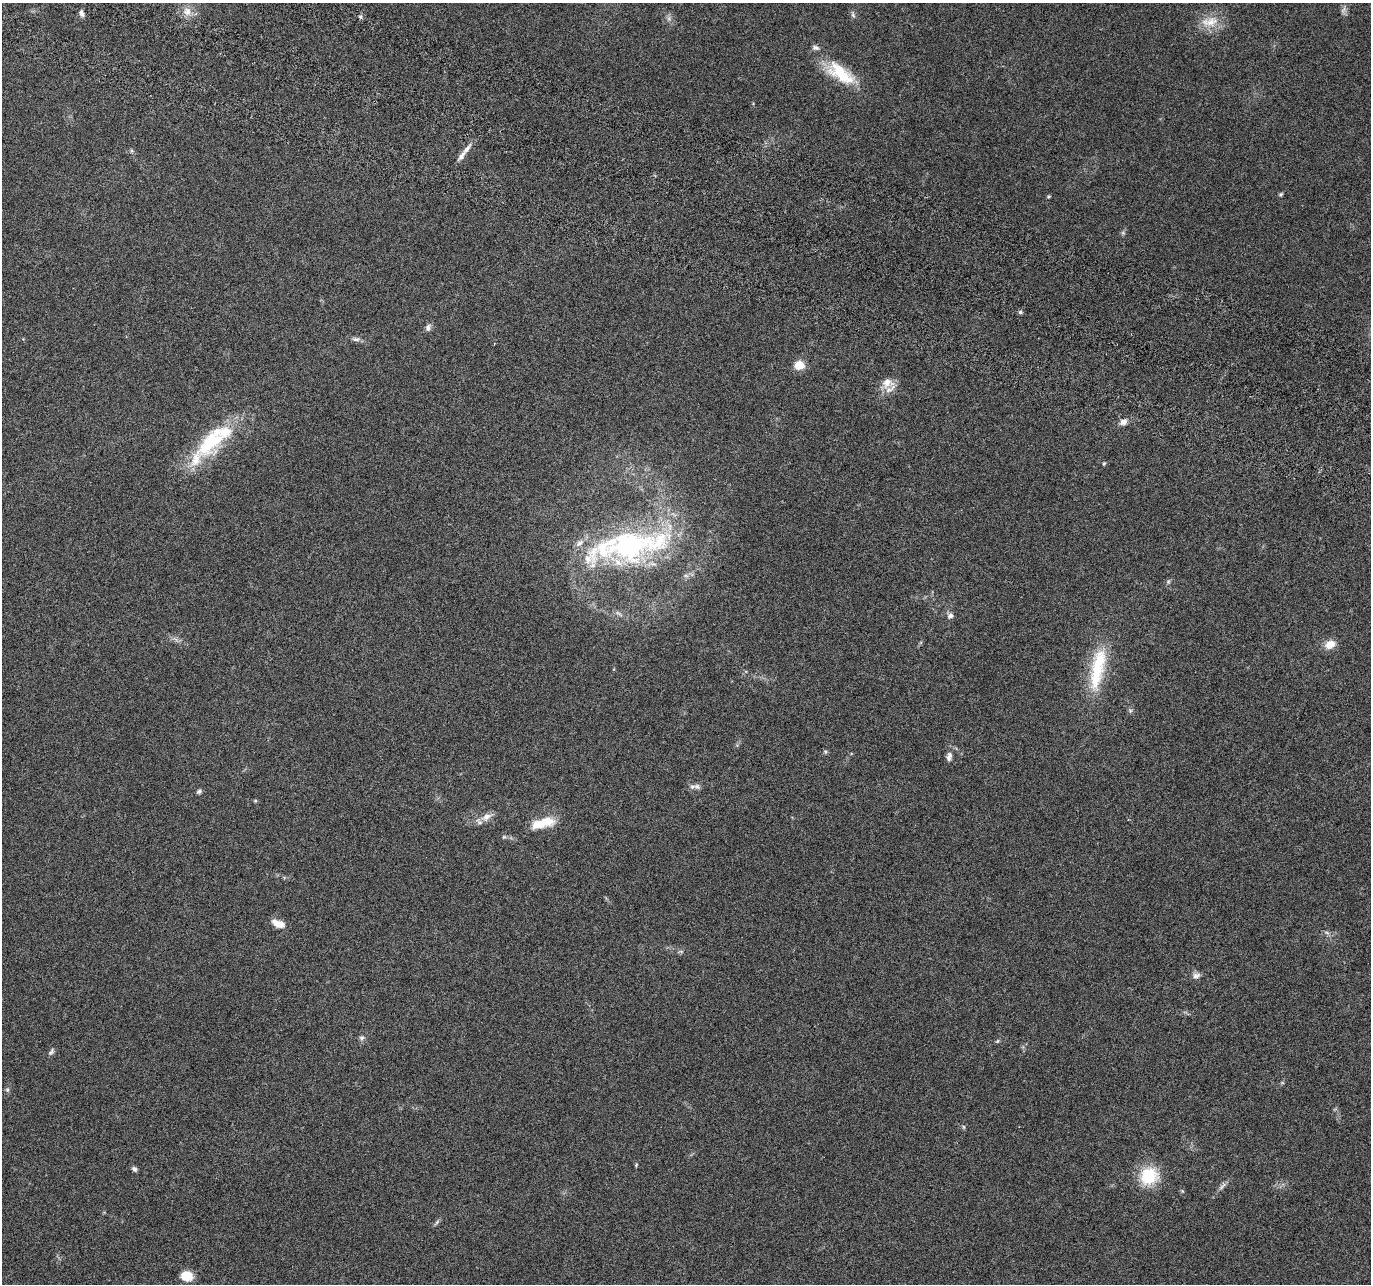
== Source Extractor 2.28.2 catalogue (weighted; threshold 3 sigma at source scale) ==
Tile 11 of 4 x 4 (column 3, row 3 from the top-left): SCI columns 2759-4127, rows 1551-2832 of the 5525 x 5730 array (HDU 1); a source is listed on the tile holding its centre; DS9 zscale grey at full resolution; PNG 1373 x 1286 px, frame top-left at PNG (2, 3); no overlay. Shown black and unused: <1% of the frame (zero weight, under 3 of 6 exposures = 3% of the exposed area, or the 3 px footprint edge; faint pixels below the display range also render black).
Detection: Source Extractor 2.28.2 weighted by HDU 2 'WHT'; one run over the whole footprint, this tile lists its part. Background 0.0499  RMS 0.0043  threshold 0.0178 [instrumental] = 3 sigma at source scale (4.09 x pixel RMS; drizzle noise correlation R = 1.36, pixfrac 0.8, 0.0396/0.0396 arcsec/px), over >= 5 px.
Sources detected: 53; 1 too faint to see at this stretch — not listed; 6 inside a brighter listed object's ellipse — not listed separately; the other 46 listed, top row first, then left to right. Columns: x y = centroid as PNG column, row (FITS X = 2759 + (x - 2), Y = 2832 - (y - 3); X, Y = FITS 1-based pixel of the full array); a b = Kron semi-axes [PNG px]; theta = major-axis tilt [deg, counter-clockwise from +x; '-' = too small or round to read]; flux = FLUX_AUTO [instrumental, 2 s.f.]
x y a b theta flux
1343 10 11 4 68 1.2
187 11 12 10 -70 3.7
81 13 9 6 -70 1.4
853 15 7 4 -46 0.83
360 17 5 5 - 0.63
1210 22 27 14 7 7.8
840 73 42 18 -36 16
466 149 20 7 50 2.7
1281 194 6 4 27 0.6
1048 196 5 4 - 0.51
1020 312 5 5 - 0.66
428 328 10 7 73 1.5
356 339 11 6 -1 1.3
799 365 9 8 - 6.6
887 383 17 13 0 4.9
1123 422 10 8 35 2.1
211 442 53 24 45 29
1104 464 6 4 62 0.5
628 546 91 28 10 95
686 576 7 4 -19 0.7
1168 582 6 5 - 0.68
618 613 12 4 -35 1.1
950 616 9 7 18 1.5
1330 644 12 9 28 4.7
1097 668 61 17 79 23
825 752 6 4 72 0.54
949 757 13 7 80 1.9
697 786 10 7 -37 1.6
199 791 7 5 33 0.87
255 801 5 4 - 0.48
486 817 15 9 30 3.5
539 824 20 12 13 8
278 924 14 7 -20 5.1
681 951 6 4 -19 0.61
1196 976 11 7 23 1.8
362 1038 7 6 - 0.97
997 1041 6 5 - 0.57
51 1052 10 5 58 0.97
7 1090 7 5 -70 0.79
964 1127 6 4 -71 0.48
636 1165 5 4 - 0.41
134 1169 7 5 -40 1
1149 1176 19 17 36 17
1222 1186 15 4 44 1.5
437 1222 8 4 46 0.81
187 1276 12 10 -6 5.7